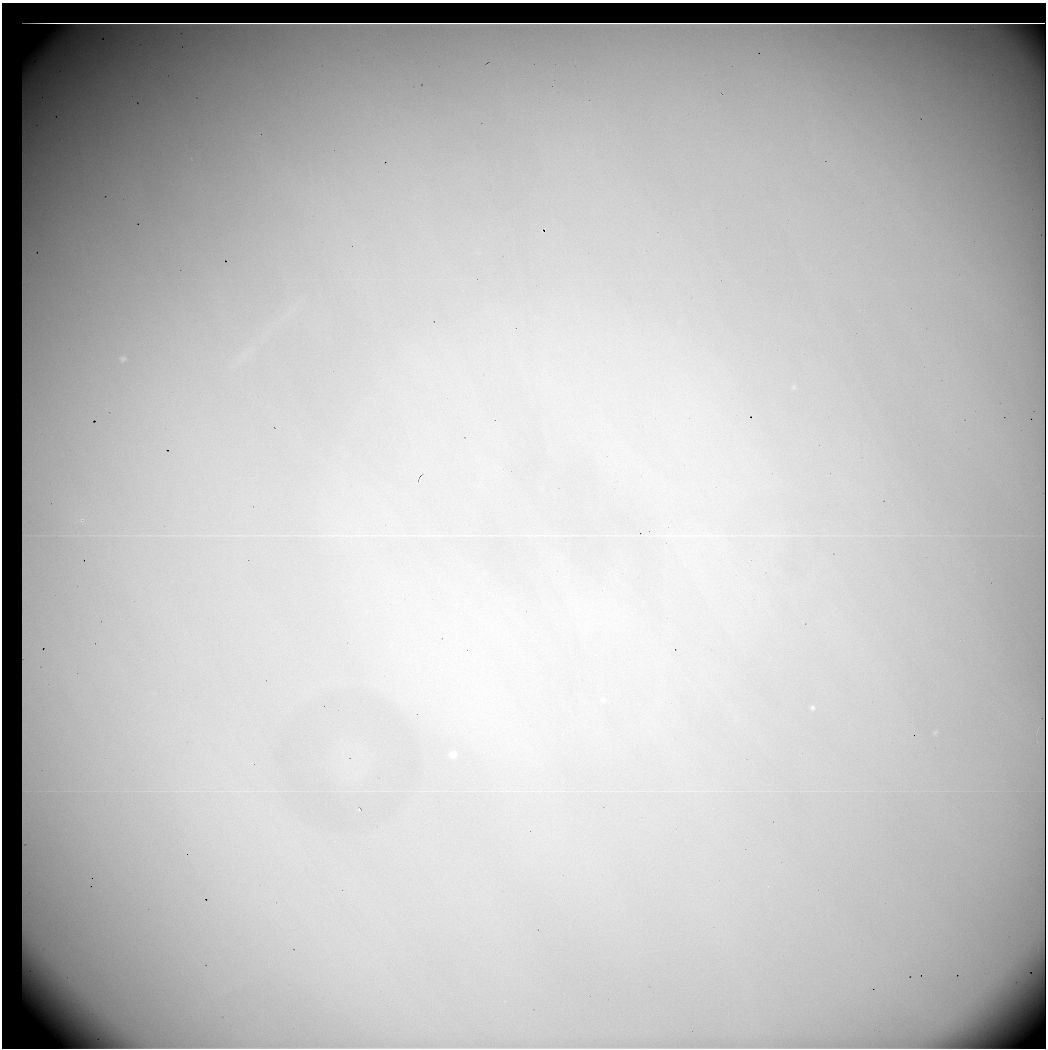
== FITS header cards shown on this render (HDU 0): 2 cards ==
NAXIS1  =                 1044 / No. of pixels in X
NAXIS2  =                 1046 / No. of pixels in Y

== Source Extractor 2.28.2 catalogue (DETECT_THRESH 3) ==
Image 1044 x 1046 px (HDU 0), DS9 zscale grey, 1 PNG px = 1 image px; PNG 1048 x 1050 px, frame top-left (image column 1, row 1046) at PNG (2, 3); no overlay
Background 33700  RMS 290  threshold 869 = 3 sigma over >= 5 px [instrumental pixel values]
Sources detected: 9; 2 with non-positive FLUX_AUTO (blend fragments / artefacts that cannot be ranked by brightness) are not listed; the other 7 listed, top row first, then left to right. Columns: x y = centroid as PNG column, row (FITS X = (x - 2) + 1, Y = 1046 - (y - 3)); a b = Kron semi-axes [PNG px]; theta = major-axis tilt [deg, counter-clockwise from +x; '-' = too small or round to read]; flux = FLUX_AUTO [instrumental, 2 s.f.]
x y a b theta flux
123 359 7 6 - 49000
794 387 7 4 -90 29000
603 700 6 5 - 34000
812 707 5 5 - 35000
935 733 6 4 20 25000
453 754 8 7 - 140000
62 976 16 4 -61 170000
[2 non-positive-flux detections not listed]